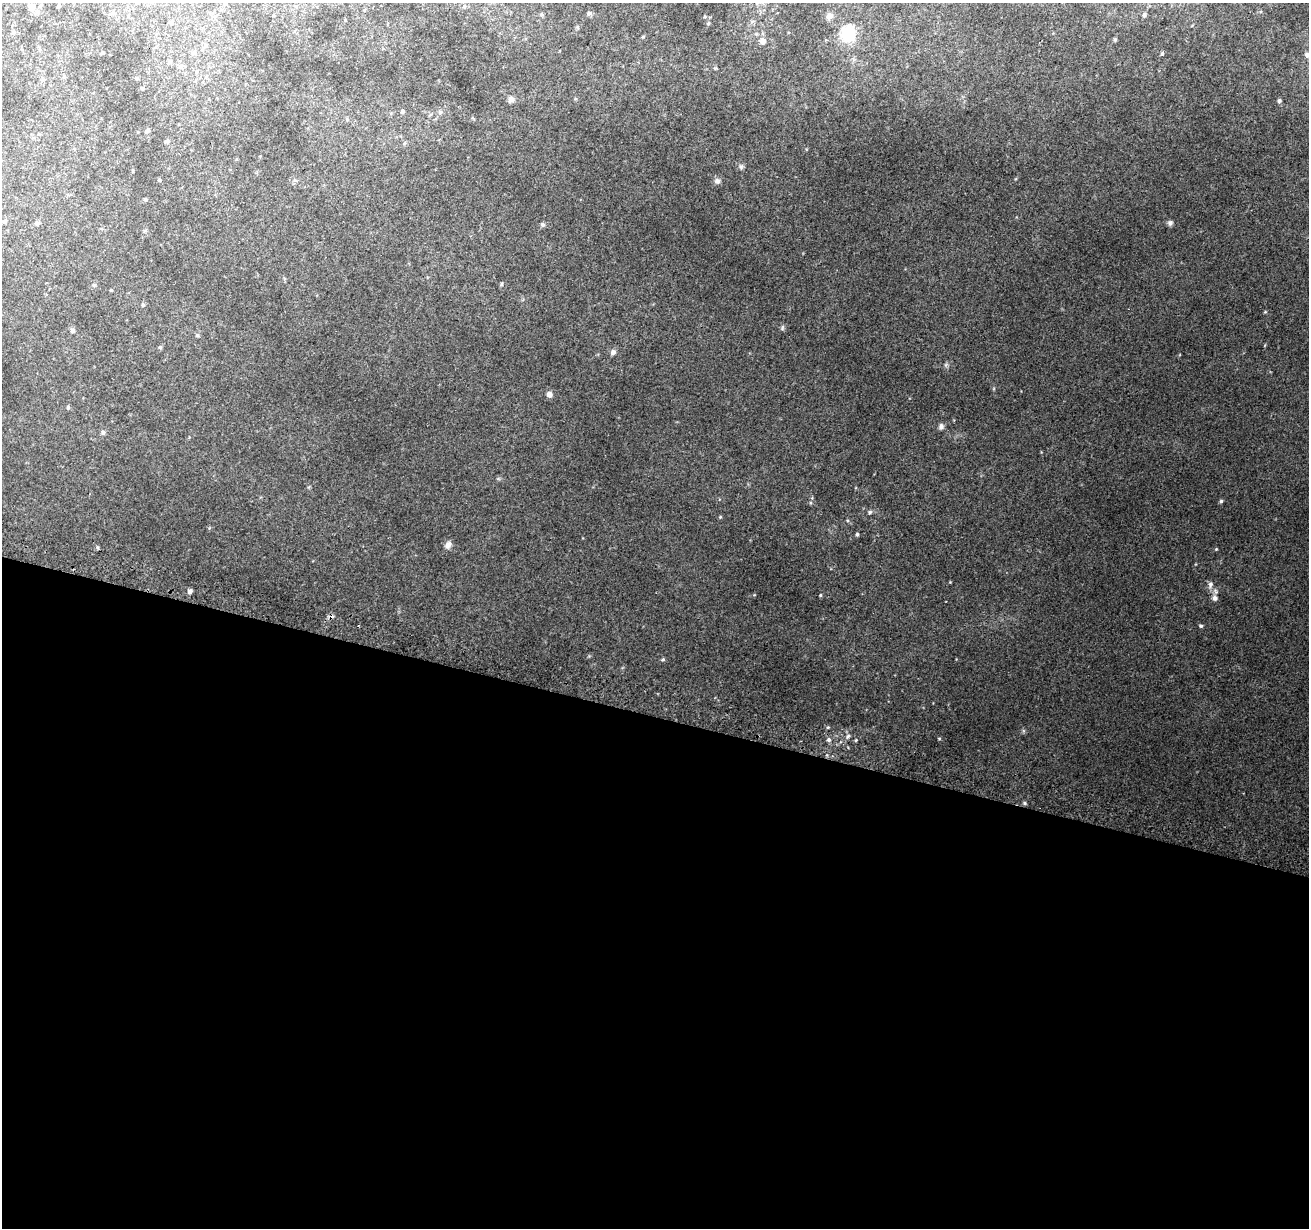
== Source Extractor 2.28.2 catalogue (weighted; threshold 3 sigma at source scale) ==
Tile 14 of 4 x 4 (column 2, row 4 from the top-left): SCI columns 1314-2620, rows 248-1473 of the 5251 x 5463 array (HDU 1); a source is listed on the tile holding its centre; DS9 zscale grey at full resolution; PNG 1311 x 1230 px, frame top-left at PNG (2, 3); no overlay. Shown black and unused: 42% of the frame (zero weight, under 2 of 3 exposures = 2% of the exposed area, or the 3 px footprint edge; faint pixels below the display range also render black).
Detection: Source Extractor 2.28.2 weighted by HDU 2 'WHT'; one run over the whole footprint, this tile lists its part. Background 0.0565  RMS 0.01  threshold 0.047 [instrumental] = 3 sigma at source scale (4.5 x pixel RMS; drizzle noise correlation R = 1.50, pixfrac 1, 0.0396/0.0396 arcsec/px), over >= 5 px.
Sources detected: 70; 1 cosmic-ray / hot-pixel residue — not listed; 1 inside a brighter listed object's ellipse — not listed separately; the other 68 listed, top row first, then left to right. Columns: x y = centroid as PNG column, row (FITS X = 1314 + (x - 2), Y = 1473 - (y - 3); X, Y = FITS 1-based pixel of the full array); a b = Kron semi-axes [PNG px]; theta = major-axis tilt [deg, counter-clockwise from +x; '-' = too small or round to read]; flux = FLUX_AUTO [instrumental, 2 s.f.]
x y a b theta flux
757 3 8 4 36 1.7
225 4 5 5 - 1.3
40 6 5 3 - 0.93
59 6 3 3 - 1.6
32 8 10 8 -86 5.3
113 13 6 4 -72 1.5
589 13 7 5 -28 1.6
1144 15 6 5 - 2.5
830 16 8 7 - 4.7
171 22 6 5 - 2.4
708 23 5 4 - 1.1
13 33 6 5 - 1.6
848 34 14 12 86 42
826 40 4 3 - 1.3
1115 40 5 4 - 1.4
763 41 6 6 - 6.1
102 53 3 3 - 1.3
194 53 7 5 67 2.1
1162 53 5 4 - 1.3
1307 55 7 6 - 2.3
181 67 7 5 -79 2.2
142 89 4 3 - 1
511 99 7 6 - 4.2
1279 101 5 4 - 1.9
402 112 5 4 - 2
440 112 6 6 - 2
167 141 6 4 -43 1.4
405 143 5 3 - 1.3
741 167 6 6 - 1.8
133 171 5 3 - 0.89
159 180 4 3 - 1.1
717 181 8 7 - 3.2
145 199 5 4 - 1.4
4 221 6 5 - 1.4
37 223 6 5 - 1.9
1170 223 7 6 - 2.6
543 225 6 5 - 1.8
502 284 5 3 - 1.2
94 285 5 5 - 1.2
143 305 5 3 - 1
782 328 9 4 89 1.6
72 330 6 5 - 2.6
197 335 6 5 - 1.4
160 347 5 5 - 1.3
613 352 7 7 - 3.2
549 394 6 6 - 4.8
68 407 5 5 - 1.2
941 426 8 6 70 3
103 432 6 5 - 1.9
1221 501 5 4 - 1.6
870 512 6 5 - 1.9
720 517 5 4 - 0.91
857 534 4 4 - 1.5
448 545 9 7 58 4.7
1216 549 4 4 - 0.81
950 582 3 3 - 0.64
1210 584 10 7 68 3.8
190 591 4 4 - 4.3
820 595 4 3 - 1
1215 598 8 7 - 3.7
1201 626 5 4 - 1.7
663 659 5 5 - 1.3
828 727 4 4 - 1
848 736 6 5 - 2.1
939 738 4 3 - 0.95
829 740 6 5 - 2.3
856 740 5 3 - 0.98
1025 803 5 4 - 1.5
Isophote crosses this tile's border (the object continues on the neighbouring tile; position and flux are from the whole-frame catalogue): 1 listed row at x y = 757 3
Unlisted compact peaks at least as high as the median listed source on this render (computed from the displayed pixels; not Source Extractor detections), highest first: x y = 1265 312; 946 365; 754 595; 209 528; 847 520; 589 656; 1015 179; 806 149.